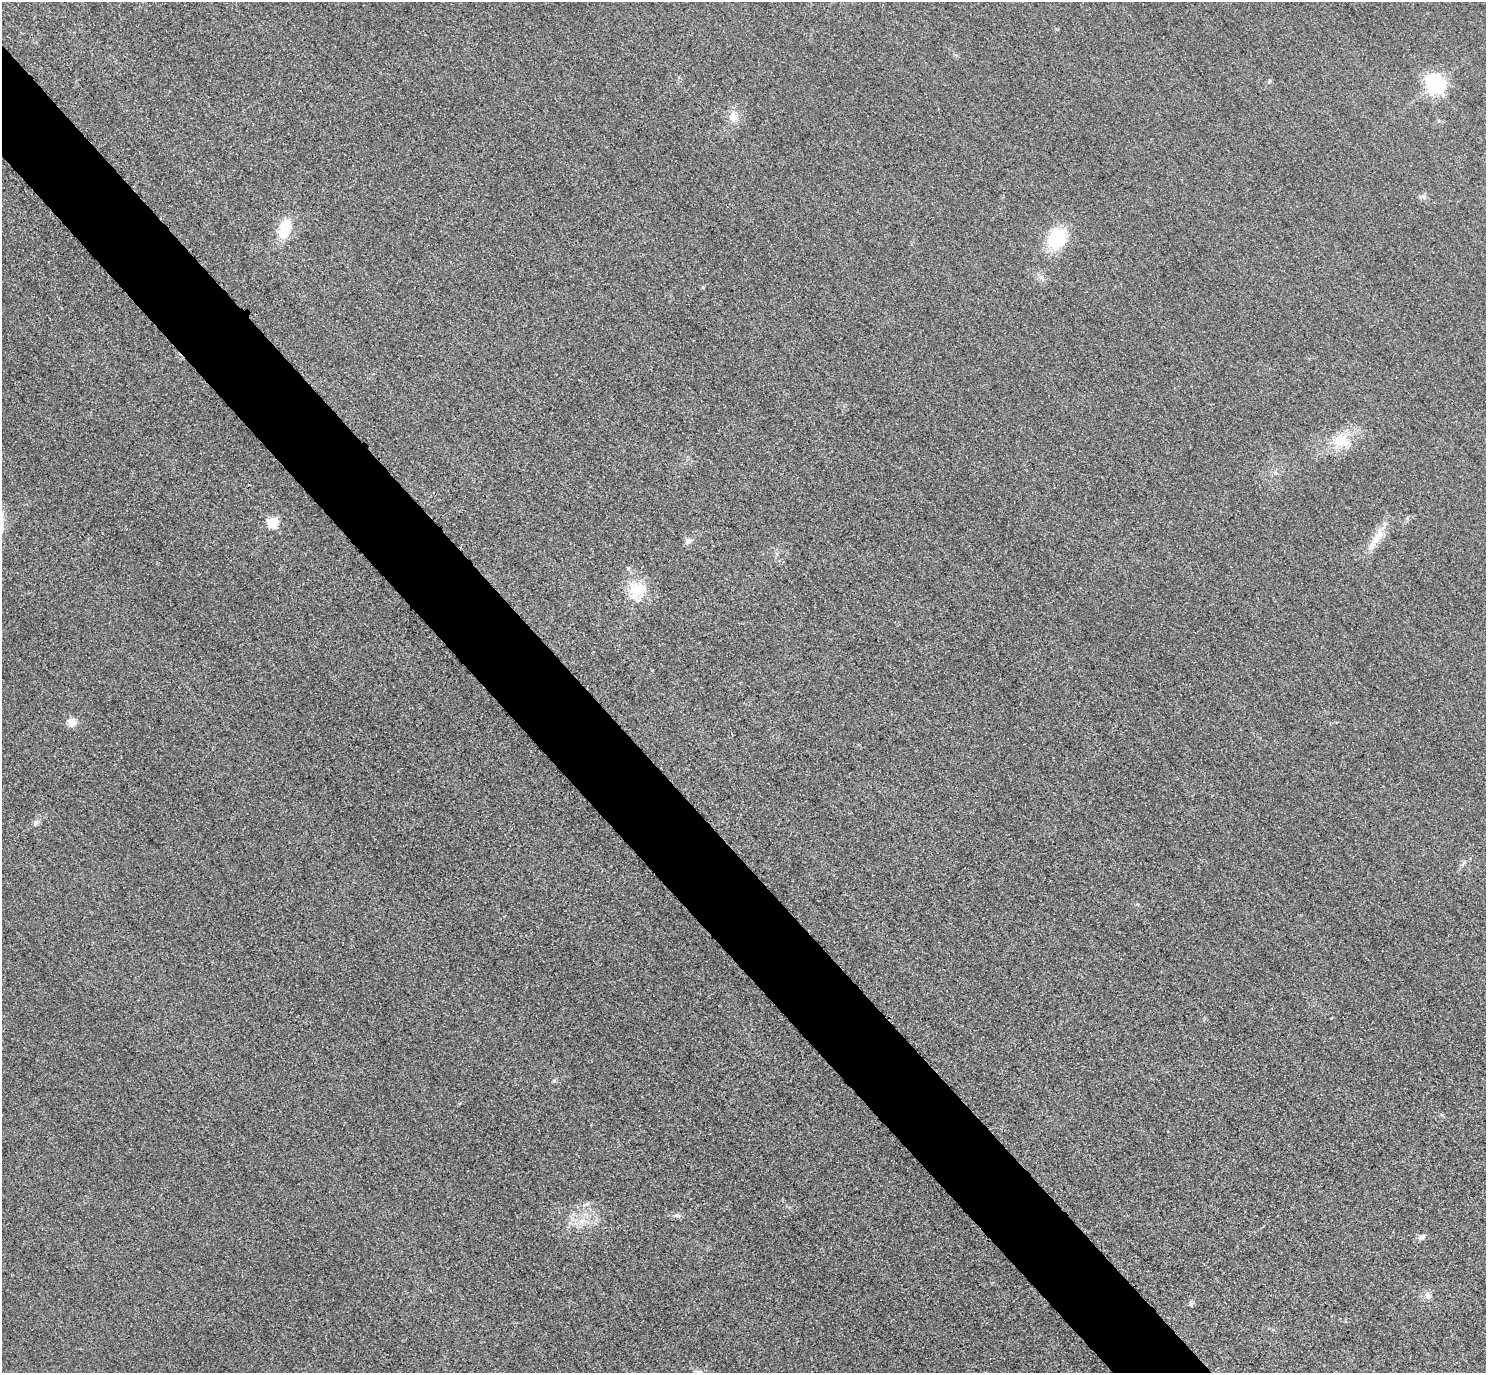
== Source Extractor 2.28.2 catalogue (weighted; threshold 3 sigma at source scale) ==
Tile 11 of 4 x 4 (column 3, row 3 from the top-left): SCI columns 2999-4482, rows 1698-3068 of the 5997 x 5994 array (HDU 1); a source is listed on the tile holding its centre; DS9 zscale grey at full resolution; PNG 1488 x 1375 px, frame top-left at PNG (2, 2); no overlay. Shown black and unused: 6% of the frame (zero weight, under 3 of 4 exposures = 3% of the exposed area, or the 3 px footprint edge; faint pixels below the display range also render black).
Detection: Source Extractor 2.28.2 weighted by HDU 2 'WHT'; one run over the whole footprint, this tile lists its part. Background 0.0469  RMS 0.017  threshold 0.0777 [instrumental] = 3 sigma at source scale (4.5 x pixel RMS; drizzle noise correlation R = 1.50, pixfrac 1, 0.05/0.05 arcsec/px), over >= 5 px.
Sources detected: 21; all 21 listed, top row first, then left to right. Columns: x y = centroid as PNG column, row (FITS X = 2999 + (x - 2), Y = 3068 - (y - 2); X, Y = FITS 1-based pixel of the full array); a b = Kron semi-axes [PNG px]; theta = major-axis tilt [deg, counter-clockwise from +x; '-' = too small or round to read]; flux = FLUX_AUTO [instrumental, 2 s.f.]
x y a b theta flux
1269 81 6 3 71 2.1
1435 84 7 7 - 810
733 117 14 11 82 16
1423 197 7 5 -29 4.2
285 229 17 11 73 58
1057 238 24 19 59 76
1041 277 8 6 20 5.5
1341 440 23 19 25 43
272 523 6 5 - 120
1377 537 33 10 59 30
688 541 11 7 35 6.2
637 590 26 23 51 51
71 722 10 10 - 14
35 822 9 6 39 5.4
1464 862 7 4 53 3.3
554 1081 5 5 - 2.8
677 1215 9 5 -10 5
581 1221 7 4 -18 5.7
1422 1237 11 6 32 5.9
1428 1295 10 8 78 7.8
1191 1304 7 6 - 3.5
Unlisted compact peaks at least as high as the median listed source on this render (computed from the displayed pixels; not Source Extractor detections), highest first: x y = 1442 1115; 703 287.